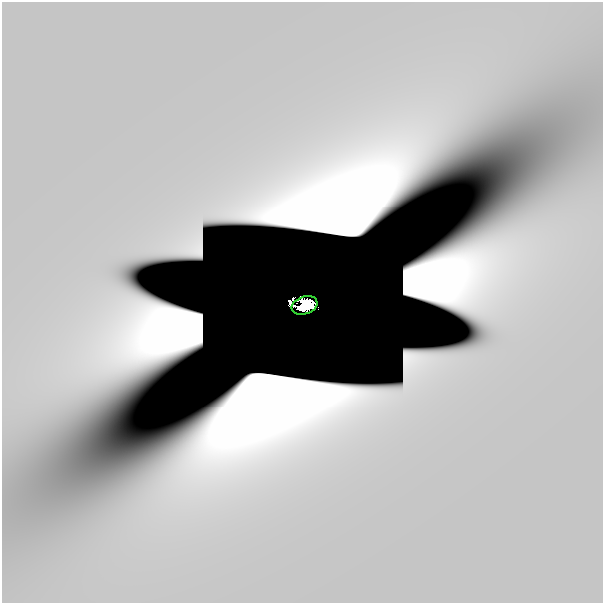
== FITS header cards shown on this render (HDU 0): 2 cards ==
NAXIS1  =                  601
NAXIS2  =                  601

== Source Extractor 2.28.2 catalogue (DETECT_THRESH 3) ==
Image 601 x 601 px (HDU 0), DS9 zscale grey, 1 PNG px = 1 image px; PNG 605 x 605 px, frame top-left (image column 1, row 601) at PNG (2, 2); each listed source drawn as its Kron ellipse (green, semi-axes under 4 px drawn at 4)
Background 2.89e-12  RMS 4.8e-12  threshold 1.43e-11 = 3 sigma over >= 5 px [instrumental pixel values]
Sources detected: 7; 6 with non-positive FLUX_AUTO (blend fragments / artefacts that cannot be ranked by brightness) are neither listed nor drawn; the other 1 listed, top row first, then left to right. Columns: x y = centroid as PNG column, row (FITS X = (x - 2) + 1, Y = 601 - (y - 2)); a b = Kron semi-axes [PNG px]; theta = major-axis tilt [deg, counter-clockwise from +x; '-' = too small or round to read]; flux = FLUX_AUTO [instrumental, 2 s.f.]
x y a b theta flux
305 305 13 8 19 2.1
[6 non-positive-flux detections neither listed nor drawn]